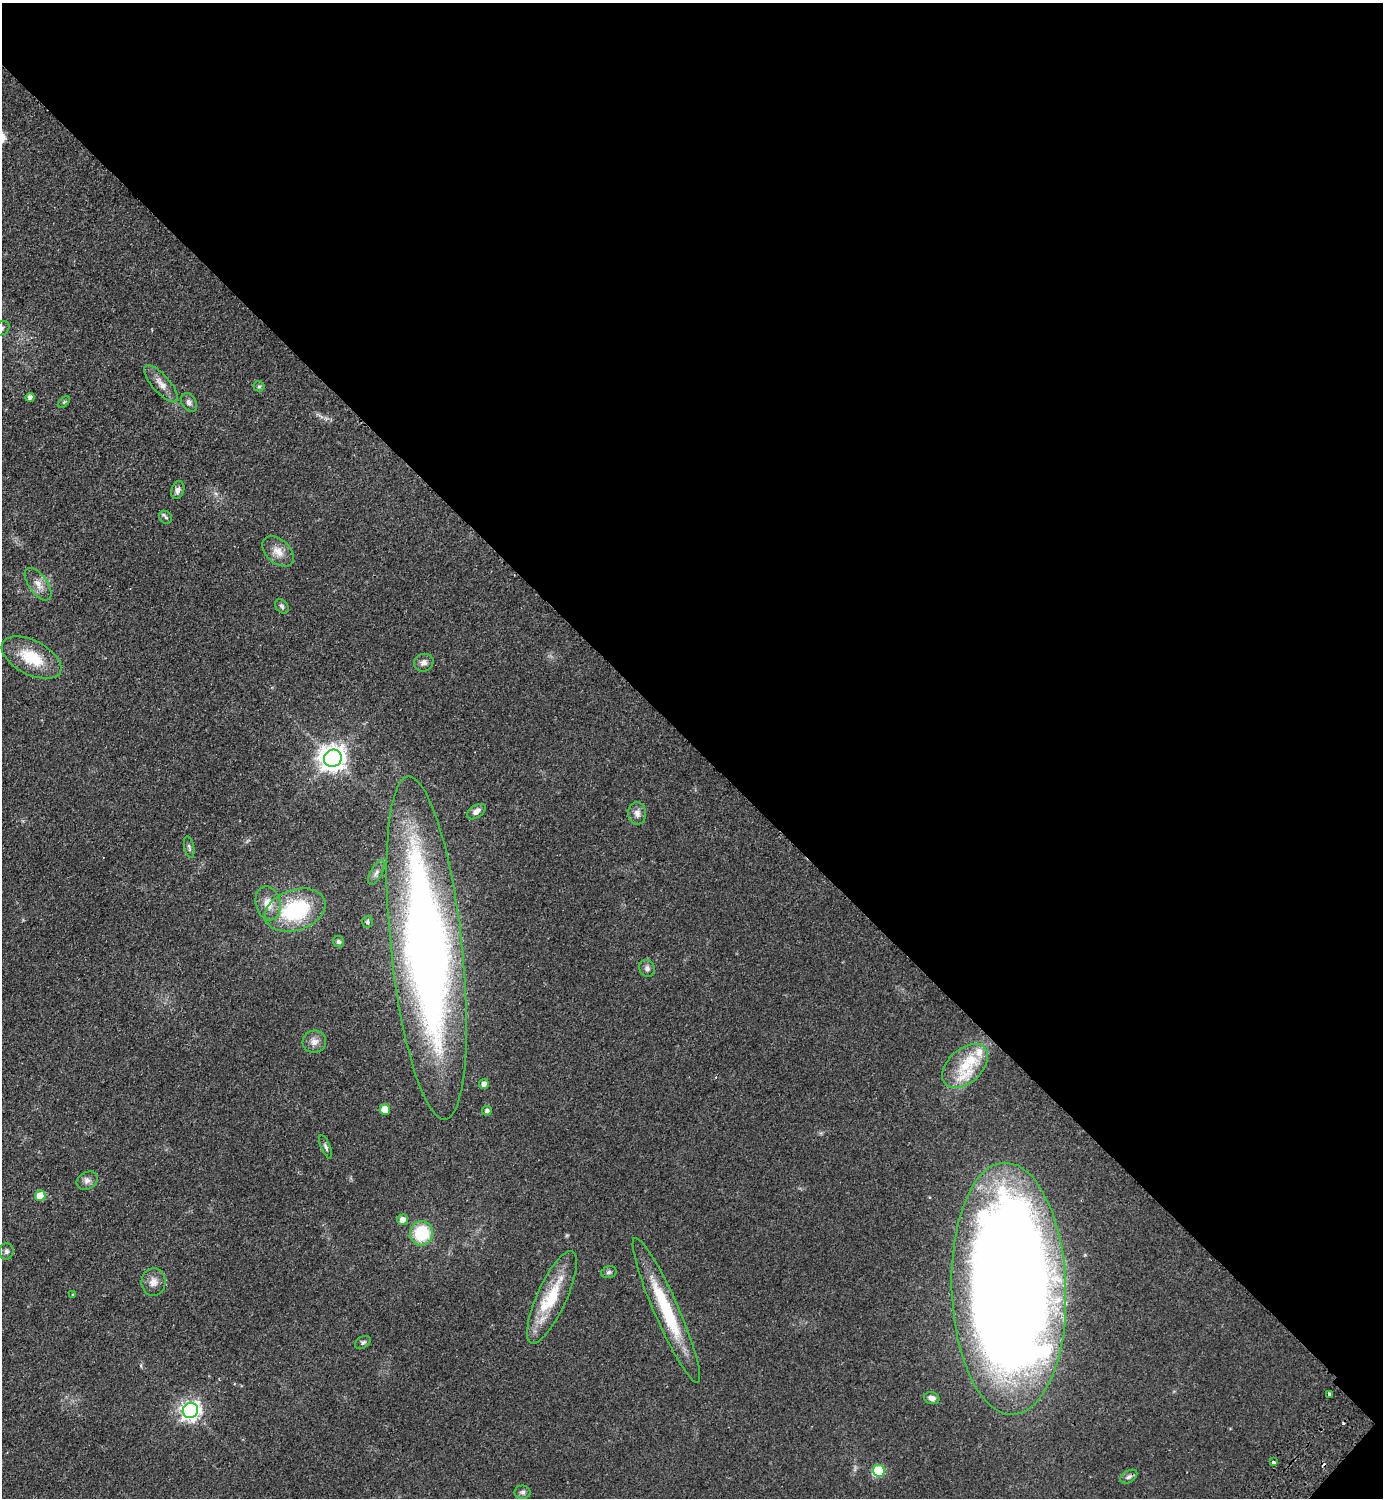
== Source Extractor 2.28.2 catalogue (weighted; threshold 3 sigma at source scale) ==
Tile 8 of 4 x 4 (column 4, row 2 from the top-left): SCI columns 4488-5868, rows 3032-4527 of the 6070 x 6064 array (HDU 1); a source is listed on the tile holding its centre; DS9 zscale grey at full resolution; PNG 1385 x 1500 px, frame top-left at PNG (2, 3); each listed source drawn as its Kron ellipse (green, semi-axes under 4 px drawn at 4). Shown black and unused: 50% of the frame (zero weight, under 2 of 3 exposures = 3% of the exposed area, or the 3 px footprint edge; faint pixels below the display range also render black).
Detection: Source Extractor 2.28.2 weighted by HDU 2 'WHT'; one run over the whole footprint, this tile lists its part. Background 0.0826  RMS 0.0081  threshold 0.0362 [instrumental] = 3 sigma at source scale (4.5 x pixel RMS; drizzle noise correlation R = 1.50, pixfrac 1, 0.05/0.05 arcsec/px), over >= 5 px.
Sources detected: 56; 1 inside a brighter object's white glare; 2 cosmic-ray / hot-pixel residue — neither listed nor drawn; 4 inside a brighter listed object's ellipse — not listed separately; the other 49 listed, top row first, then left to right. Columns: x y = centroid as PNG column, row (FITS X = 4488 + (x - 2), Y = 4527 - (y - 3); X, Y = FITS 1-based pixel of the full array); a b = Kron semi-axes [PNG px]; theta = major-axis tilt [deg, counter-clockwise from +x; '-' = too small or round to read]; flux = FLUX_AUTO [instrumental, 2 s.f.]
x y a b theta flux
2 328 8 6 35 2.5
161 384 23 8 -49 7.1
259 386 5 5 - 1
30 397 4 4 - 3
64 402 7 4 45 1.1
189 402 10 7 -58 2.8
178 490 9 6 71 3.4
166 517 7 6 - 1.6
278 551 18 11 -42 8.7
38 584 19 9 -54 7.3
282 606 8 6 -47 2
32 658 32 17 -27 30
424 663 10 8 24 3.7
333 758 9 8 - 850
476 812 10 6 34 4.1
637 813 11 9 -89 4.6
189 847 11 5 -78 1.8
376 873 13 5 62 3.3
268 903 17 12 -77 10
295 910 31 20 19 65
368 922 6 5 - 1.2
339 942 6 5 - 1.9
427 948 172 36 -84 680
647 968 8 7 - 2.9
314 1042 12 11 - 5.5
965 1066 27 17 42 24
484 1084 5 4 - 3.5
385 1109 5 5 - 17
487 1111 5 4 - 2
326 1147 12 4 -67 2.2
87 1181 11 8 29 3.8
40 1196 5 5 - 16
402 1220 5 5 - 5.1
422 1233 12 11 - 37
6 1251 8 7 - 2.3
609 1272 8 5 16 1.8
153 1282 14 12 83 6.4
1009 1289 126 57 -88 2200
73 1295 4 3 - 0.82
552 1297 50 15 65 37
666 1310 79 12 -66 52
363 1342 8 5 34 1.9
1330 1394 3 3 - 1.7
932 1398 8 6 -18 4
190 1410 8 7 - 380
1273 1462 3 3 - 2.5
879 1471 6 6 - 33
1129 1477 9 6 30 2.3
522 1492 8 6 -1 2.2
Isophote crosses this tile's border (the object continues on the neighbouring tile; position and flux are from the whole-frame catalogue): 1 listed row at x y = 2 328